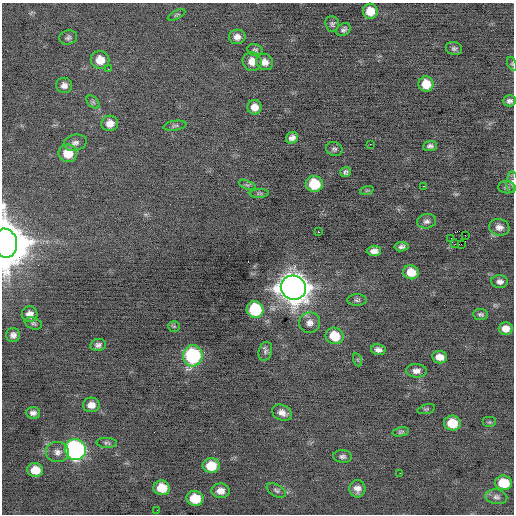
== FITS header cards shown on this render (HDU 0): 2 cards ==
NAXIS1  =                  512 / Axis length
NAXIS2  =                  512 / Axis length

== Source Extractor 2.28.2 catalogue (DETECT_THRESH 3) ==
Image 512 x 512 px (HDU 0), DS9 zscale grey, 1 PNG px = 1 image px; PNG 516 x 516 px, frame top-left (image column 1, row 512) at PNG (2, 3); each listed source drawn as its Kron ellipse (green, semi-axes under 4 px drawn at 4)
Background -0.155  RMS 0.71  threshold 2.14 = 3 sigma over >= 5 px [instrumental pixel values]
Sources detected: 86; all 86 listed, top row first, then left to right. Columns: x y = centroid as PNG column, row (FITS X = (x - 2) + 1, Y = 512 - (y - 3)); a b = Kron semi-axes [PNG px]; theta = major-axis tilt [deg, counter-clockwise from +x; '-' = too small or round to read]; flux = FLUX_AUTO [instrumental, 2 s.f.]
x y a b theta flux
370 11 7 7 - 720
177 15 9 4 27 77
332 24 8 7 - 120
344 30 8 6 35 130
68 37 9 7 17 140
237 37 8 7 - 270
454 48 8 6 -14 130
255 50 7 6 - 110
100 60 9 8 - 630
252 61 9 9 - 490
264 62 9 8 - 330
512 64 7 4 -67 77
108 69 3 2 - 76
426 84 8 7 - 760
64 85 8 7 - 240
509 101 7 5 1 150
93 102 8 5 -45 92
255 107 7 7 - 370
110 123 8 8 - 420
175 126 11 5 8 120
292 138 6 5 - 220
75 143 12 8 14 220
370 144 2 2 - 89
430 146 7 5 5 140
334 149 8 7 - 120
68 153 9 8 - 870
346 172 5 5 - 110
512 182 11 5 88 180
314 184 8 8 - 1600
247 185 9 4 -22 85
424 186 3 2 - 82
507 187 8 6 -1 130
367 190 7 4 19 72
259 193 9 4 2 81
426 221 9 7 8 170
499 227 10 8 -9 270
318 232 2 2 - 350
465 235 2 2 - 130
451 239 2 2 - 69
5 243 15 11 -80 170000
455 244 3 2 - 52
461 244 2 2 - 140
401 247 7 4 9 140
374 251 7 5 2 250
411 272 8 7 - 750
500 281 8 6 -5 190
293 288 13 12 - 77000
357 300 10 6 0 100
255 309 8 8 - 3400
30 314 8 8 - 310
481 314 7 5 -5 110
33 323 9 5 -21 110
310 323 10 10 - 300
174 326 6 5 - 70
506 329 7 6 - 400
13 335 7 7 - 210
334 336 9 8 - 1200
98 345 8 6 10 160
378 350 7 5 -12 200
265 351 10 6 74 150
193 356 10 9 - 5600
440 357 8 6 -8 380
358 360 7 4 -71 66
416 371 10 7 -1 250
91 405 8 7 - 370
426 409 9 4 15 74
33 413 7 5 -2 190
282 413 10 7 -26 300
489 422 7 5 0 82
452 423 8 7 - 1000
401 432 8 4 12 86
107 443 10 5 -3 120
75 450 11 10 - 12000
57 452 11 10 - 300
343 456 9 6 -4 140
211 466 8 7 - 980
35 470 8 7 - 640
400 473 2 2 - 35
504 483 8 7 - 1300
162 488 8 7 - 920
357 489 8 8 - 290
276 490 10 6 -27 130
220 491 9 7 -2 350
496 497 11 7 -9 190
195 498 8 7 - 1200
157 510 2 2 - 37
At the frame edge (FLAGS 8, measured only in part): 3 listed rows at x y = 512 64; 512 182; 5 243